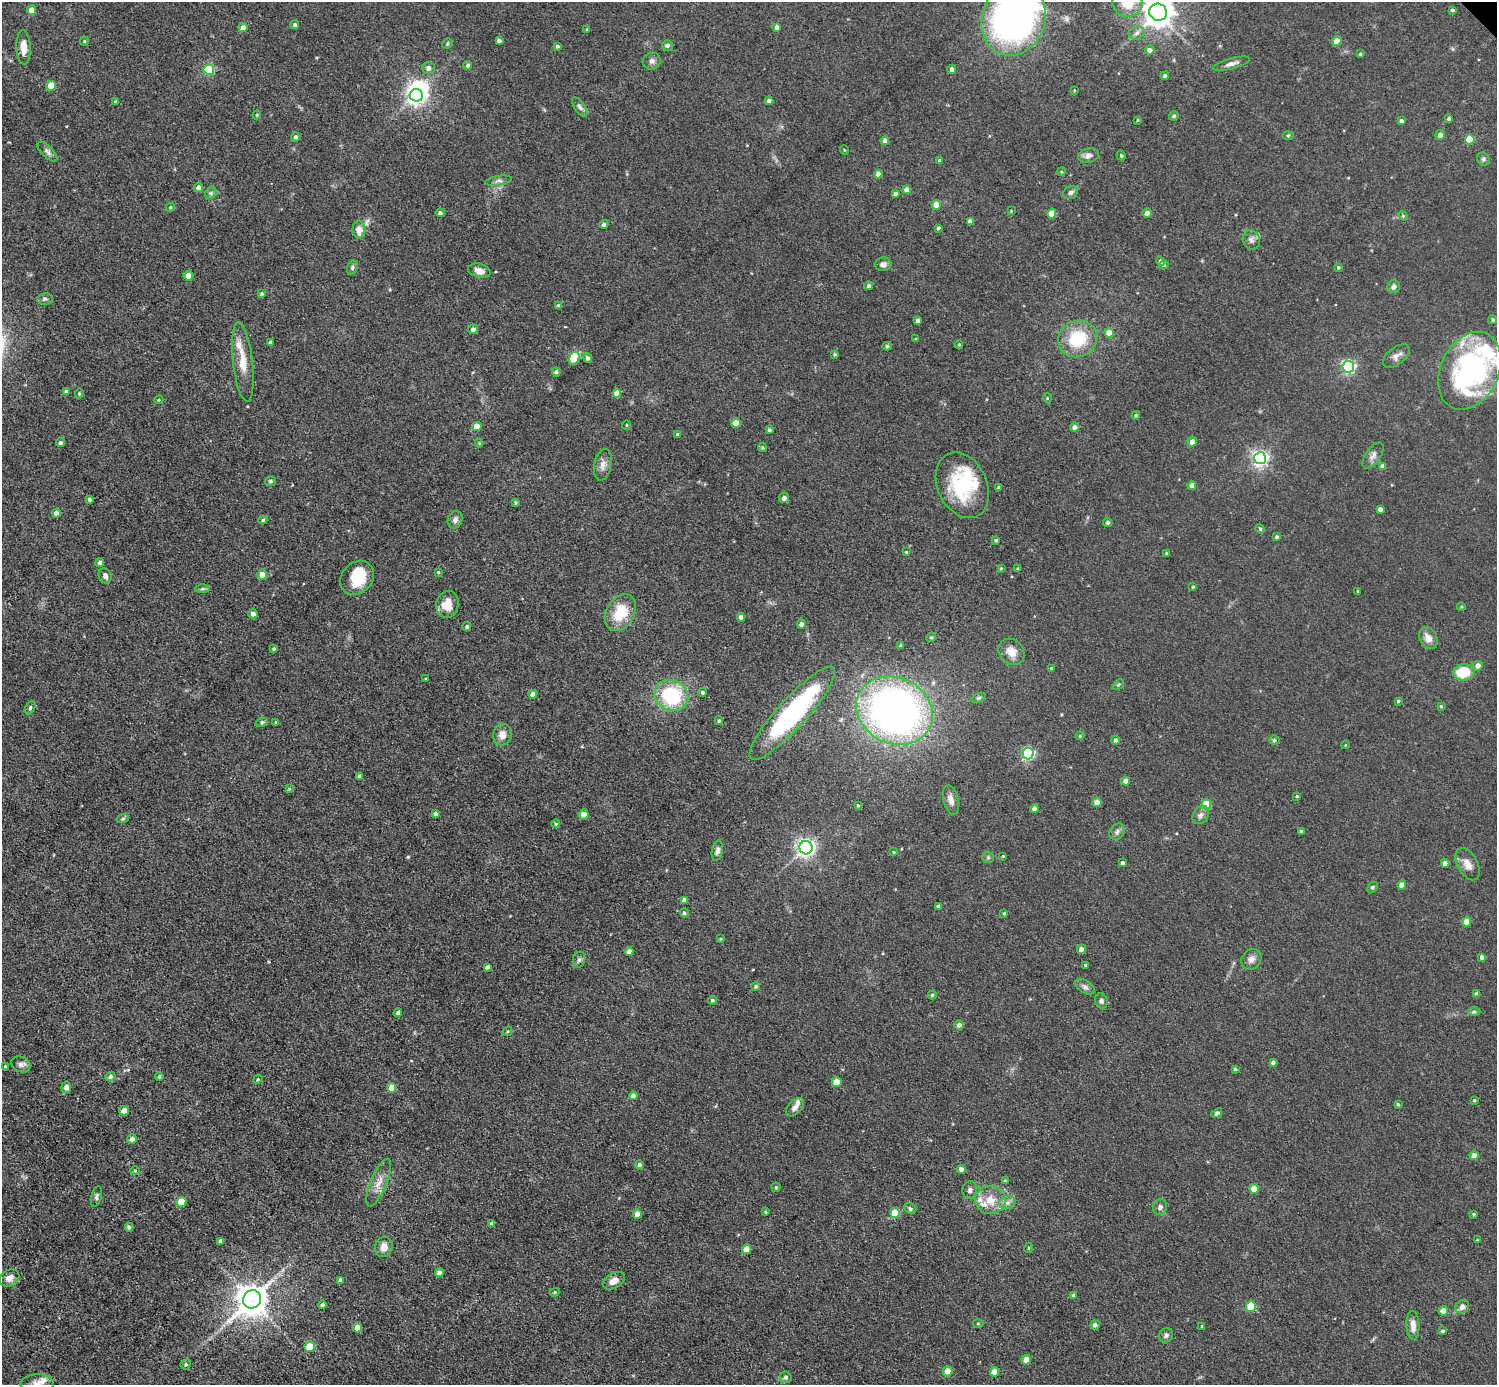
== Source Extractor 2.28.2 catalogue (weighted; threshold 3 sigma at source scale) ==
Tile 7 of 4 x 4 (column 3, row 2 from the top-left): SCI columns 2992-4486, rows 3062-4444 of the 5982 x 5981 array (HDU 1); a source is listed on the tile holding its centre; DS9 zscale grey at full resolution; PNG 1499 x 1387 px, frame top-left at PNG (2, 2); each listed source drawn as its Kron ellipse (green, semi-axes under 4 px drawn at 4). Shown black and unused: <1% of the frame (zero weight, under 3 of 5 exposures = <1% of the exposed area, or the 3 px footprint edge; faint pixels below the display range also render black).
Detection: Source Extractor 2.28.2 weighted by HDU 2 'WHT'; one run over the whole footprint, this tile lists its part. Background 0.0512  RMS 0.0068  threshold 0.0305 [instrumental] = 3 sigma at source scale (4.5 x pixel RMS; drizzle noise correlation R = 1.50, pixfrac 1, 0.05/0.05 arcsec/px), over >= 5 px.
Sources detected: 308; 5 inside a brighter object's white glare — neither listed nor drawn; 7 inside a brighter listed object's ellipse — not listed separately; the other 296 listed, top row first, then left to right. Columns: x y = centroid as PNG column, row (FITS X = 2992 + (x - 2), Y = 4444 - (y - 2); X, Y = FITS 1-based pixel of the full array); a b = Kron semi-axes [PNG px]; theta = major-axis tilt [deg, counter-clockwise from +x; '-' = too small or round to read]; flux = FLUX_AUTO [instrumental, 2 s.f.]
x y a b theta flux
1128 3 15 13 -10 15
32 10 4 4 - 6.8
1452 10 4 3 - 1.1
1158 12 9 8 - 990
1014 19 37 31 70 240
295 25 4 4 - 1.5
777 27 4 4 - 3
243 28 4 4 - 5.7
587 29 4 3 - 0.69
1137 33 8 6 18 2.5
84 41 4 4 - 0.85
499 41 4 3 - 2.2
1337 41 5 4 - 9.3
447 44 6 4 46 1
667 45 5 5 - 2.4
557 46 4 3 - 1.2
23 47 17 7 -88 7.3
1150 50 5 4 - 3.3
1360 54 3 3 - 0.96
652 61 9 8 - 2.6
1232 64 19 5 15 3.4
468 65 4 4 - 1.6
428 68 6 6 - 3.1
952 69 5 4 - 3.2
209 70 5 5 - 49
1165 76 4 4 - 1.6
51 86 5 4 - 13
1074 90 3 2 - 0.48
416 95 6 6 - 260
115 101 4 3 - 0.61
769 101 4 4 - 3.5
580 107 11 5 -56 2.2
257 115 4 4 - 0.72
1174 116 5 4 - 1.4
1449 119 4 4 - 1.3
1138 120 3 3 - 0.69
1401 121 4 4 - 2.3
1288 135 6 4 2 0.87
1440 135 5 4 - 3.2
296 137 5 4 - 1.7
1470 139 5 5 - 21
885 141 4 4 - 4.4
844 150 4 3 - 0.53
47 152 13 5 -45 2.4
1089 155 10 7 13 3.5
1121 156 5 4 - 1
1483 159 7 6 - 1.7
940 161 4 3 - 1.9
1061 172 4 3 - 0.72
878 174 4 4 - 3.3
498 181 13 4 10 2.3
199 188 4 4 - 3.1
907 190 4 4 - 4.9
1071 192 8 6 26 2.2
211 193 6 5 - 1.4
895 193 4 3 - 1.9
936 205 4 4 - 10
170 207 5 4 - 0.83
1011 211 3 3 - 0.51
440 213 4 4 - 1.7
1147 213 5 5 - 2.5
1052 214 5 4 - 12
1403 216 5 4 - 0.83
970 221 4 4 - 3.2
604 224 4 4 - 1.9
938 228 3 3 - 1.2
359 230 9 6 -89 6.8
1251 240 10 8 -68 2.9
1160 261 5 4 - 2.5
883 264 8 7 - 2.9
1164 265 4 4 - 1.4
352 267 7 5 68 1.6
1338 267 4 3 - 0.74
479 271 11 7 -14 4.2
188 276 4 4 - 8.6
869 286 4 4 - 2.3
1394 287 6 6 - 2.7
262 294 4 3 - 0.95
45 299 8 5 9 1.5
558 306 4 4 - 1.5
1493 320 4 4 - 1.1
918 321 4 4 - 2.5
473 329 5 5 - 2.8
1109 333 5 4 - 7.1
915 339 3 3 - 0.58
1078 339 20 18 26 31
270 342 4 3 - 1.4
959 344 4 3 - 0.8
887 346 4 4 - 1.2
835 354 3 3 - 0.9
1396 356 15 8 39 3.8
574 358 7 5 63 17
588 358 5 4 - 2.3
243 362 40 10 -84 14
1348 367 6 5 - 110
1470 371 41 29 64 140
556 372 4 4 - 1.7
66 392 4 4 - 2.6
79 393 5 4 - 0.96
617 393 4 4 - 6
1047 398 4 4 - 0.71
159 400 4 3 - 0.76
1136 415 4 3 - 0.97
736 423 5 4 - 13
626 425 4 3 - 0.58
477 426 4 4 - 10
1075 427 4 4 - 4
770 430 4 4 - 1.4
677 434 4 3 - 0.72
1192 442 5 4 - 4.6
61 443 4 4 - 1.7
479 443 4 4 - 0.66
762 448 5 4 - 0.98
1373 455 15 7 54 3.6
1260 458 6 6 - 200
603 465 16 8 79 4.6
1383 466 4 4 - 3.4
271 481 5 5 - 1.3
962 485 34 24 -65 48
1192 486 4 4 - 5.4
998 488 4 3 - 1.3
784 498 5 5 - 2.4
90 499 4 4 - 1.5
515 503 4 3 - 0.92
1380 509 4 4 - 2.5
56 513 4 4 - 3.5
263 520 4 4 - 1
455 520 9 7 67 2.8
1108 523 5 4 - 1.4
1260 529 4 4 - 0.82
1277 537 4 4 - 1.4
996 540 3 3 - 1.1
906 552 3 3 - 0.65
1166 553 3 3 - 0.74
100 563 4 4 - 1.6
1001 568 4 3 - 0.63
1018 569 3 3 - 0.99
438 572 4 4 - 0.87
262 575 5 5 - 5.6
105 576 8 6 -66 2.5
357 578 18 15 46 22
1193 587 3 3 - 0.8
202 589 7 4 1 1.2
1358 591 4 2 - 0.5
447 604 13 11 77 11
1461 607 4 3 - 0.72
620 613 20 14 59 21
253 614 5 4 - 4.1
741 617 4 4 - 4.1
801 624 4 4 - 2.6
467 627 4 4 - 1.2
931 637 5 4 - 0.86
1428 638 12 8 -59 5.4
901 646 3 3 - 1.2
274 649 4 4 - 1
1011 652 14 12 -46 7.8
1478 666 5 4 - 3.8
1051 668 3 3 - 0.67
1464 672 10 8 8 23
426 679 4 3 - 0.57
1118 684 6 4 44 0.9
703 692 4 4 - 1.5
533 694 4 4 - 3.8
671 695 17 15 -26 55
979 698 7 4 19 1.2
1398 701 3 3 - 0.98
1441 706 4 4 - 0.72
30 708 7 4 63 1.2
894 710 39 33 -25 370
792 713 61 14 48 110
719 721 4 4 - 1.1
262 722 6 4 19 1.1
276 722 4 4 - 0.81
502 735 11 9 75 5.5
1080 736 4 4 - 0.83
1115 740 4 4 - 2
1274 740 5 5 - 1.4
1345 745 4 3 - 0.48
1028 754 5 5 - 93
360 776 4 4 - 1.4
1126 781 4 4 - 4.5
289 789 4 4 - 0.67
1297 796 3 3 - 0.72
951 800 15 7 -77 4.1
1097 802 4 4 - 5.8
1206 804 5 5 - 19
858 805 4 4 - 0.75
1034 809 4 4 - 2.8
435 814 4 4 - 2.5
584 814 5 5 - 5.4
1201 815 10 7 56 2.9
123 818 6 4 20 0.92
556 824 4 3 - 0.99
1301 831 3 3 - 1
1117 832 9 7 57 2.3
806 848 6 6 - 280
717 851 10 5 78 2.4
894 852 4 3 - 0.65
1003 856 3 3 - 0.59
988 857 6 5 - 1.2
1123 863 4 4 - 1.9
1445 863 4 4 - 4.6
1468 864 18 10 -61 6.1
1402 885 4 4 - 6.4
1372 887 6 4 51 1
684 900 4 4 - 3.1
938 906 4 3 - 1.6
684 913 4 4 - 1.4
1004 913 4 3 - 0.96
1467 922 5 4 - 9.3
721 939 3 3 - 0.64
1081 949 4 4 - 4.4
629 952 4 4 - 4.6
1482 957 4 4 - 2.3
1251 959 11 9 52 3.7
579 960 8 6 75 1.9
1086 966 3 3 - 1.3
487 967 4 3 - 1.8
756 986 4 4 - 1.2
1085 987 11 6 -30 2.5
1477 994 4 4 - 2.7
932 995 4 4 - 0.96
712 1000 4 4 - 1.4
1101 1001 8 6 -75 1.8
1474 1012 6 4 0 1.1
398 1013 4 4 - 1.3
959 1025 5 4 - 2.8
507 1031 5 3 - 0.79
1273 1062 4 4 - 1.9
21 1064 10 7 -25 2.6
5 1067 3 3 - 1.2
1235 1069 3 3 - 1
110 1076 5 4 - 2.1
159 1077 4 3 - 1.1
258 1079 5 3 - 0.64
837 1082 5 5 - 13
66 1087 6 5 - 2.3
392 1088 5 4 - 8.2
633 1096 4 4 - 3.9
1474 1101 3 3 - 0.77
1398 1104 4 3 - 1.1
795 1107 11 6 46 3.9
124 1111 5 4 - 7.9
1217 1113 6 4 38 1.8
132 1139 5 4 - 3.6
1474 1156 4 4 - 8
640 1165 5 4 - 1.7
961 1169 4 4 - 3.6
135 1171 4 3 - 0.67
1005 1181 4 3 - 1.2
379 1183 25 8 68 7.5
776 1187 4 4 - 0.94
1254 1189 5 4 - 12
970 1190 9 7 78 2.4
96 1196 10 5 75 1.8
990 1200 15 14 - 12
181 1202 5 5 - 15
1007 1203 8 6 17 2.8
1160 1207 8 7 - 2.4
910 1209 6 5 - 1.3
765 1212 3 3 - 0.74
895 1213 5 5 - 22
637 1214 5 4 - 6.8
1474 1214 3 3 - 0.74
491 1224 4 3 - 1.9
129 1227 4 3 - 1.4
1477 1240 3 3 - 0.61
221 1241 4 4 - 2.8
384 1247 10 8 76 5.7
1028 1248 5 3 - 0.64
747 1249 5 5 - 8.4
439 1273 4 4 - 4
9 1278 10 8 33 3.9
341 1280 4 4 - 2.2
614 1281 12 7 31 5.6
555 1292 4 4 - 0.84
1074 1296 4 4 - 3.1
252 1299 9 8 - 1400
323 1305 4 4 - 1.8
1251 1306 5 5 - 22
1462 1307 7 6 - 3.4
1443 1311 4 4 - 8.7
978 1323 5 3 - 0.68
1095 1325 4 4 - 2.5
1413 1325 14 6 -88 5.9
1202 1326 3 3 - 0.91
357 1328 5 4 - 8.1
1443 1331 4 4 - 1.3
1166 1335 7 6 - 2.2
310 1347 5 5 - 20
1026 1360 5 4 - 6.2
186 1364 5 5 - 1.3
948 1371 5 4 - 7.2
994 1372 5 4 - 8.1
786 1377 6 5 - 1.9
37 1384 16 9 1 5.1
Isophote crosses this tile's border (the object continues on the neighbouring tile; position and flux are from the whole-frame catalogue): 4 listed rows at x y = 1128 3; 1158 12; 1014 19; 37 1384